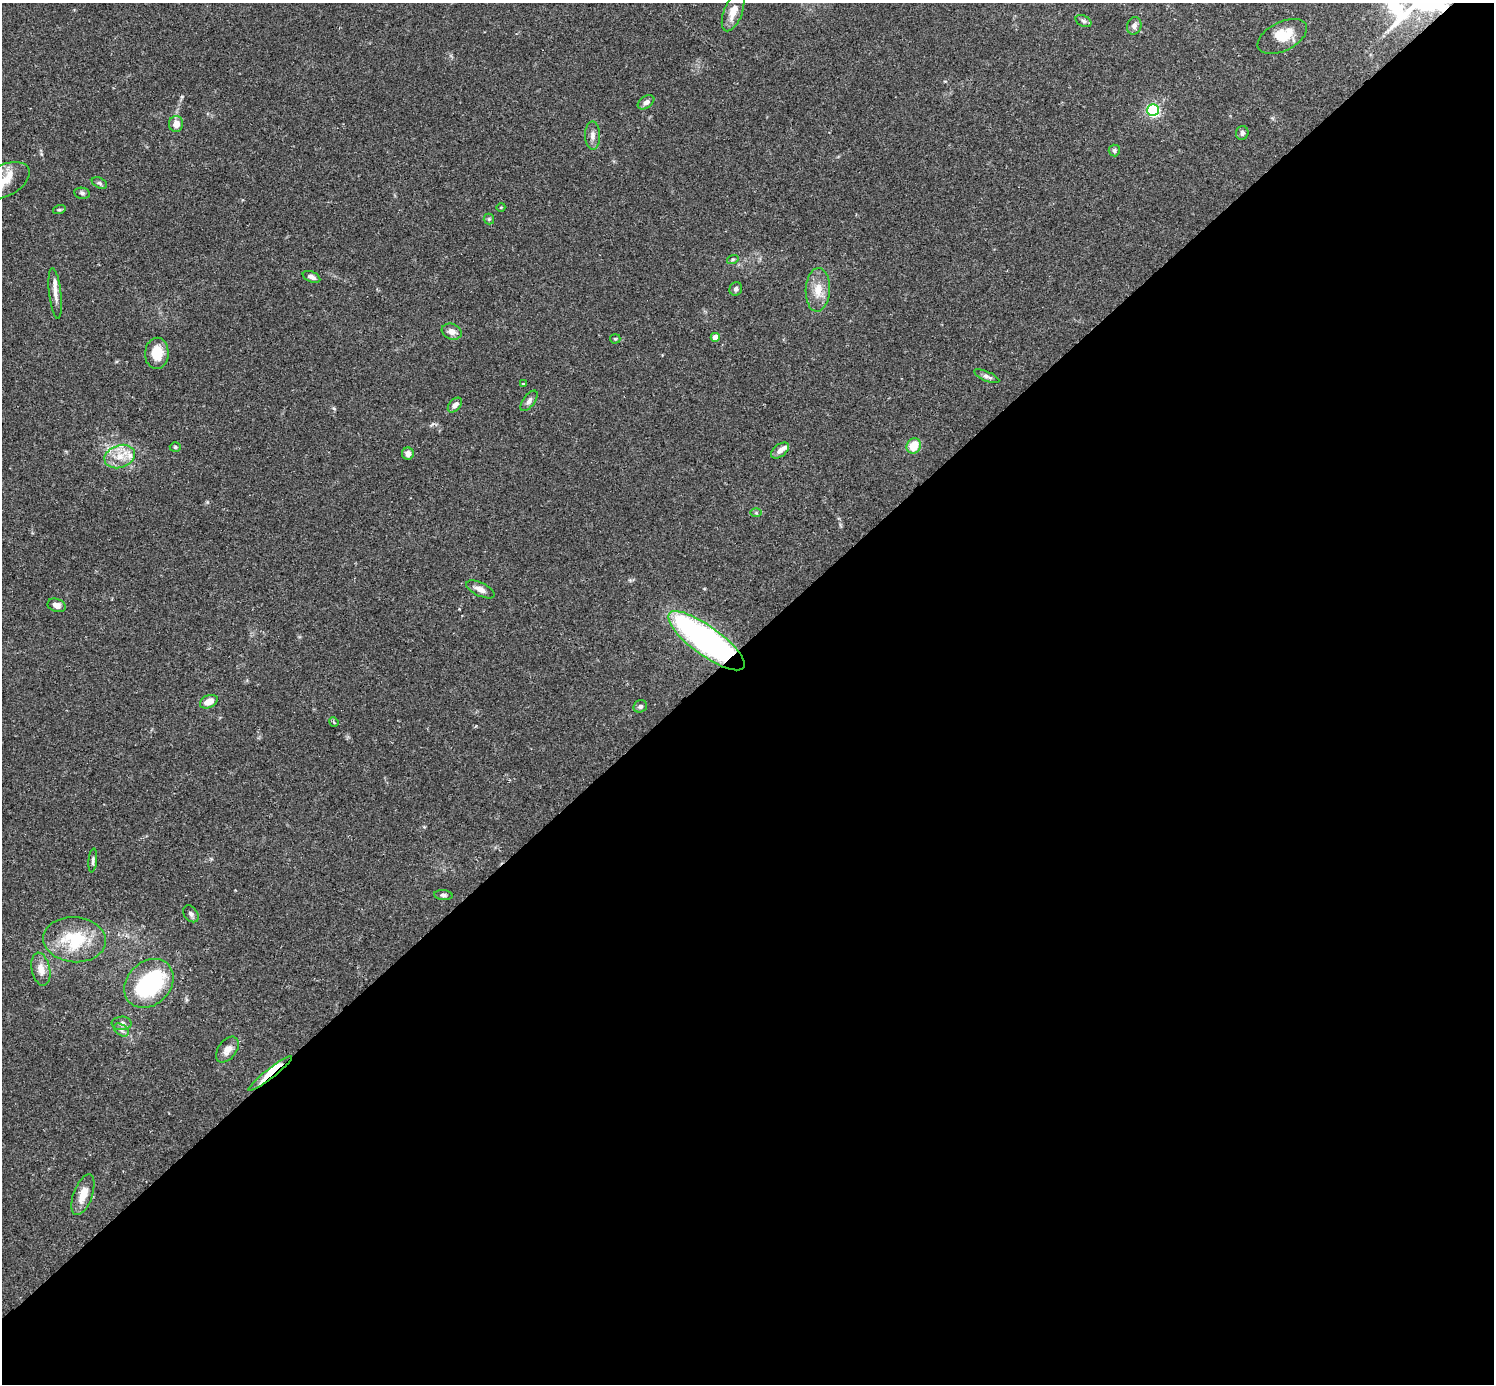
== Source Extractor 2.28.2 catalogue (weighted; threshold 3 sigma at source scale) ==
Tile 12 of 4 x 4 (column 4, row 3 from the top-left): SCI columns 4518-6009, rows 1572-2953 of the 6041 x 6040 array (HDU 1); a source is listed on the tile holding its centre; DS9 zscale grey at full resolution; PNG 1496 x 1386 px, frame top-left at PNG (2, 3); each listed source drawn as its Kron ellipse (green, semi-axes under 4 px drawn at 4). Shown black and unused: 54% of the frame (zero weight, under 2 of 3 exposures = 2% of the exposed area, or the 3 px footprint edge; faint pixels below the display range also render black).
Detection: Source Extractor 2.28.2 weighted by HDU 2 'WHT'; one run over the whole footprint, this tile lists its part. Background 0.101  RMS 0.0058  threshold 0.0263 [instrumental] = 3 sigma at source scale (4.5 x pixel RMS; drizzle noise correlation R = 1.50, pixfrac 1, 0.05/0.05 arcsec/px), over >= 5 px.
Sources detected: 59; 2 inside a brighter object's white glare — neither listed nor drawn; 5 inside a brighter listed object's ellipse — not listed separately; the other 52 listed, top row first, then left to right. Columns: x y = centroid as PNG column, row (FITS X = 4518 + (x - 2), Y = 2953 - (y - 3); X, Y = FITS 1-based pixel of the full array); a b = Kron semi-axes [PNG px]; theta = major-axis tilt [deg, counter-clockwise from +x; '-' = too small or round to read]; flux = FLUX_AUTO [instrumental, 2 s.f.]
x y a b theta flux
733 12 20 9 69 7.1
1083 21 8 5 -27 1.2
1134 26 9 7 72 2.3
1282 36 27 14 26 13
646 102 9 5 34 2.4
1153 110 6 5 - 100
176 124 8 7 - 5.1
1242 133 7 6 - 1.7
593 135 14 7 -89 3.4
1114 150 6 5 - 1.3
4 181 28 15 27 12
99 183 8 5 -27 1.2
82 193 8 5 -9 1.3
501 207 4 3 - 0.42
59 210 6 4 18 0.79
489 219 5 5 - 0.97
733 259 6 4 18 0.74
311 277 9 5 -25 2.4
736 289 7 6 - 1.5
818 290 22 12 87 9.1
55 293 25 6 -84 4.3
452 332 10 7 -20 3.8
715 337 4 4 - 5.6
615 339 5 5 - 0.76
157 353 15 12 87 12
987 376 13 5 -23 2
523 384 3 2 - 0.6
529 401 12 6 53 2.2
455 405 8 5 48 3.2
914 446 8 7 - 10
175 447 5 4 - 0.92
780 450 10 6 38 3.1
408 454 6 6 - 3.4
120 456 16 11 20 8.9
756 513 6 4 -1 0.82
480 589 15 6 -25 4
57 605 9 6 -21 3.1
706 641 46 14 -36 170
209 702 9 6 25 6.3
640 706 7 6 - 1.5
334 722 5 4 - 0.78
93 860 12 4 84 1.5
443 895 9 5 -4 1.4
191 914 9 6 -52 1.8
75 940 31 22 -4 29
41 969 17 9 -79 5.8
149 983 27 21 44 68
122 1023 10 7 1 2
121 1030 8 5 -35 1.7
227 1050 14 9 53 4.4
270 1074 28 4 38 13
83 1195 21 9 70 8.9
Overlapping masked pixels (flux is a lower limit): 2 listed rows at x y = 706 641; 270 1074
Isophote crosses this tile's border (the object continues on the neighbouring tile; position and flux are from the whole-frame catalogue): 1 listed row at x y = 4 181